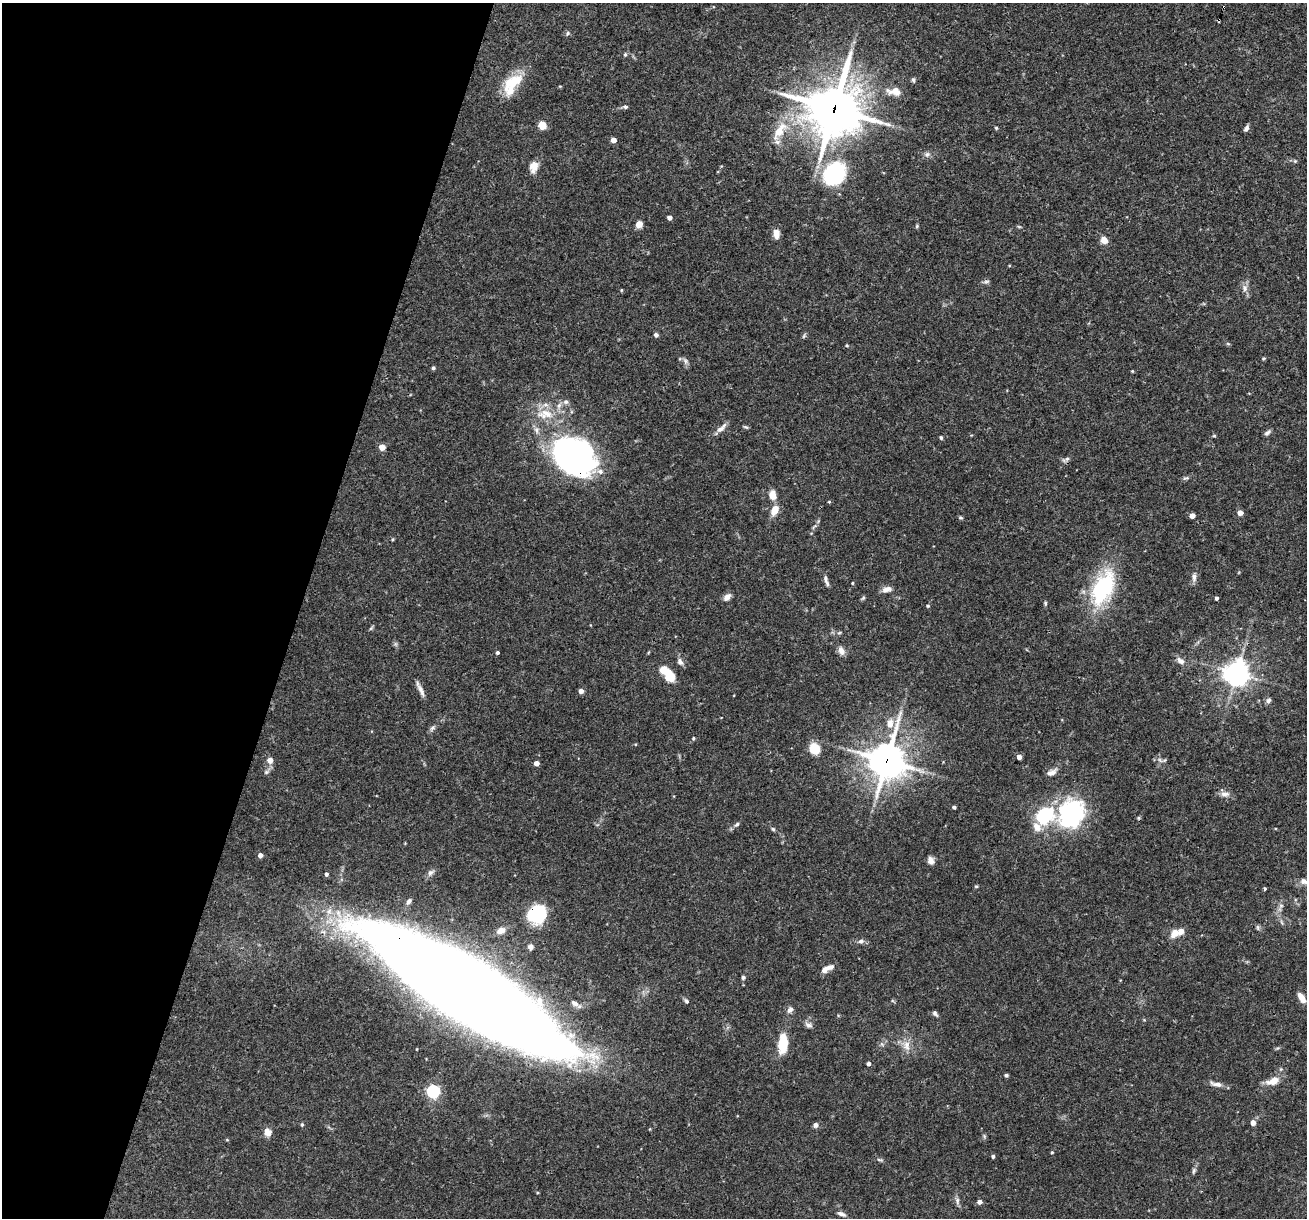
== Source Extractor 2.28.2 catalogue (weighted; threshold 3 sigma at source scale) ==
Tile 9 of 4 x 4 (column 1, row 3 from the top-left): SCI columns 1-1305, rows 1467-2682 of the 5220 x 5238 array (HDU 1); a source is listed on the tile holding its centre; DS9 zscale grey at full resolution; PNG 1309 x 1220 px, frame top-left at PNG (2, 3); no overlay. Shown black and unused: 23% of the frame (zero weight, under 3 of 4 exposures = <1% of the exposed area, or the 3 px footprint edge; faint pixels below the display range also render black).
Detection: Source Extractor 2.28.2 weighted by HDU 2 'WHT'; one run over the whole footprint, this tile lists its part. Background 0.0759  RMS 0.0036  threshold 0.016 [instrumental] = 3 sigma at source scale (4.5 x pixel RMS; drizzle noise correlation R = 1.50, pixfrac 1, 0.05/0.05 arcsec/px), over >= 5 px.
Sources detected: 138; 1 too faint to see at this stretch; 3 inside a brighter object's white glare — not listed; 5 inside a brighter listed object's ellipse — not listed separately; the other 129 listed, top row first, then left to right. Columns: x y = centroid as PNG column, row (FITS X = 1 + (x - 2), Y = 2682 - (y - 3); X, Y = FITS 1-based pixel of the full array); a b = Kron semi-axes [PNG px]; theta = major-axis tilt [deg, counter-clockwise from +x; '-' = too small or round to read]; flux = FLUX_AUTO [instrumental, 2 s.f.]
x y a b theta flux
1224 7 3 3 - 0.44
567 33 7 5 49 0.68
625 54 6 5 - 0.66
913 80 6 5 - 0.61
512 82 23 17 5 8.3
894 91 21 11 -6 3.7
625 107 6 5 - 0.66
834 109 21 20 - 990
542 125 5 5 - 11
996 128 4 4 - 0.47
1246 128 7 5 60 1
780 131 34 12 55 9.4
613 140 4 4 - 2.7
927 154 8 6 43 1.1
533 167 15 10 79 3.1
834 174 20 16 49 40
669 218 4 4 - 1.5
639 224 7 6 - 2.5
917 226 6 4 89 0.43
1019 227 6 3 -19 0.39
776 234 11 7 -81 2.6
1104 240 9 7 -48 2.4
986 281 8 4 8 0.7
1245 288 10 7 -81 1.7
621 290 5 3 - 0.31
656 335 5 4 - 1
847 345 4 3 - 0.34
433 368 4 4 - 0.7
1132 371 3 3 - 0.32
566 402 7 6 - 1.1
545 414 25 13 1 8.4
746 427 7 4 -26 0.48
721 428 17 6 44 1.9
1267 433 9 5 44 0.94
1214 436 5 3 - 0.37
941 438 4 4 - 0.52
382 447 5 4 - 3.9
572 455 37 31 -17 140
1067 459 9 5 36 0.92
1186 478 11 4 15 0.7
772 495 7 6 - 5
829 502 4 4 - 0.33
775 510 10 7 63 4.7
1240 513 4 4 - 2.9
1192 516 4 4 - 2.5
961 517 5 5 - 0.55
814 526 10 3 50 0.77
392 539 5 3 - 0.35
1194 577 11 6 -84 1.4
826 580 15 5 -72 1.3
852 583 4 3 - 0.33
1102 588 33 17 65 37
887 589 12 7 16 1.9
727 597 9 6 47 2
863 598 7 4 45 0.5
1216 598 4 3 - 0.88
1045 603 6 4 84 0.48
928 606 5 4 - 0.44
371 628 7 4 53 0.48
839 633 6 3 19 0.46
841 651 11 7 -67 2.1
497 653 4 4 - 0.62
1180 661 12 7 -35 1.9
680 662 11 7 -62 1.3
1237 673 8 8 - 340
669 675 12 8 -65 9.2
421 690 19 5 -61 1.9
581 691 4 4 - 2.1
1269 700 8 5 57 0.96
890 724 10 8 86 3
432 728 10 5 38 0.9
693 738 5 4 - 0.41
815 749 10 9 - 8.3
1019 757 4 4 - 2
270 760 5 5 - 2.9
887 760 13 12 - 640
536 763 4 4 - 2.1
1052 772 14 7 25 1.9
1225 794 13 7 -3 1.8
954 807 4 3 - 0.71
1071 814 35 30 68 39
1043 817 6 5 - 46
737 824 7 4 41 0.7
1036 827 43 23 64 11
773 829 5 5 - 0.51
260 855 4 4 - 1.8
931 861 9 7 -73 1.8
430 872 9 7 35 1.2
326 874 4 4 - 0.84
1304 881 10 7 -22 1.9
976 886 4 4 - 0.39
1265 889 3 3 - 0.71
409 901 10 5 56 1
1281 906 6 6 - 0.86
537 914 19 17 40 19
1258 927 8 4 -82 0.62
501 930 9 7 23 2.5
1175 933 14 9 57 2.8
861 941 7 6 - 1.1
530 947 7 6 - 1.1
824 970 9 7 51 1.8
743 977 5 5 - 0.63
466 991 167 39 -32 1500
1302 998 11 6 -60 3.4
686 1001 8 5 -51 0.75
575 1003 13 6 -28 1.7
790 1010 9 6 51 1.3
935 1013 8 5 -55 0.78
808 1025 10 6 -24 1.3
783 1043 18 8 85 12
906 1046 14 10 -84 3.2
869 1064 4 4 - 1.2
1281 1069 5 5 - 0.45
1006 1075 4 3 - 0.81
1273 1081 14 8 23 4.5
1216 1084 17 6 -12 2.1
433 1091 6 6 - 65
1253 1123 6 5 - 1.7
302 1125 5 4 - 0.57
816 1125 6 6 - 1.2
267 1132 11 9 -57 2.4
984 1136 6 4 -72 0.52
227 1140 5 3 - 0.29
1052 1152 4 3 - 0.42
993 1156 4 4 - 0.71
1194 1171 9 5 79 0.79
957 1201 10 6 -84 1.1
979 1202 5 4 - 1.7
841 1214 11 5 -22 1.4
Overlapping masked pixels (flux is a lower limit): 6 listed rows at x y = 1224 7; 834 109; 572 455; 887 760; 537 914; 466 991
Isophote crosses this tile's border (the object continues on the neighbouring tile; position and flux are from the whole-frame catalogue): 2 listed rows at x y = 1304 881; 466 991